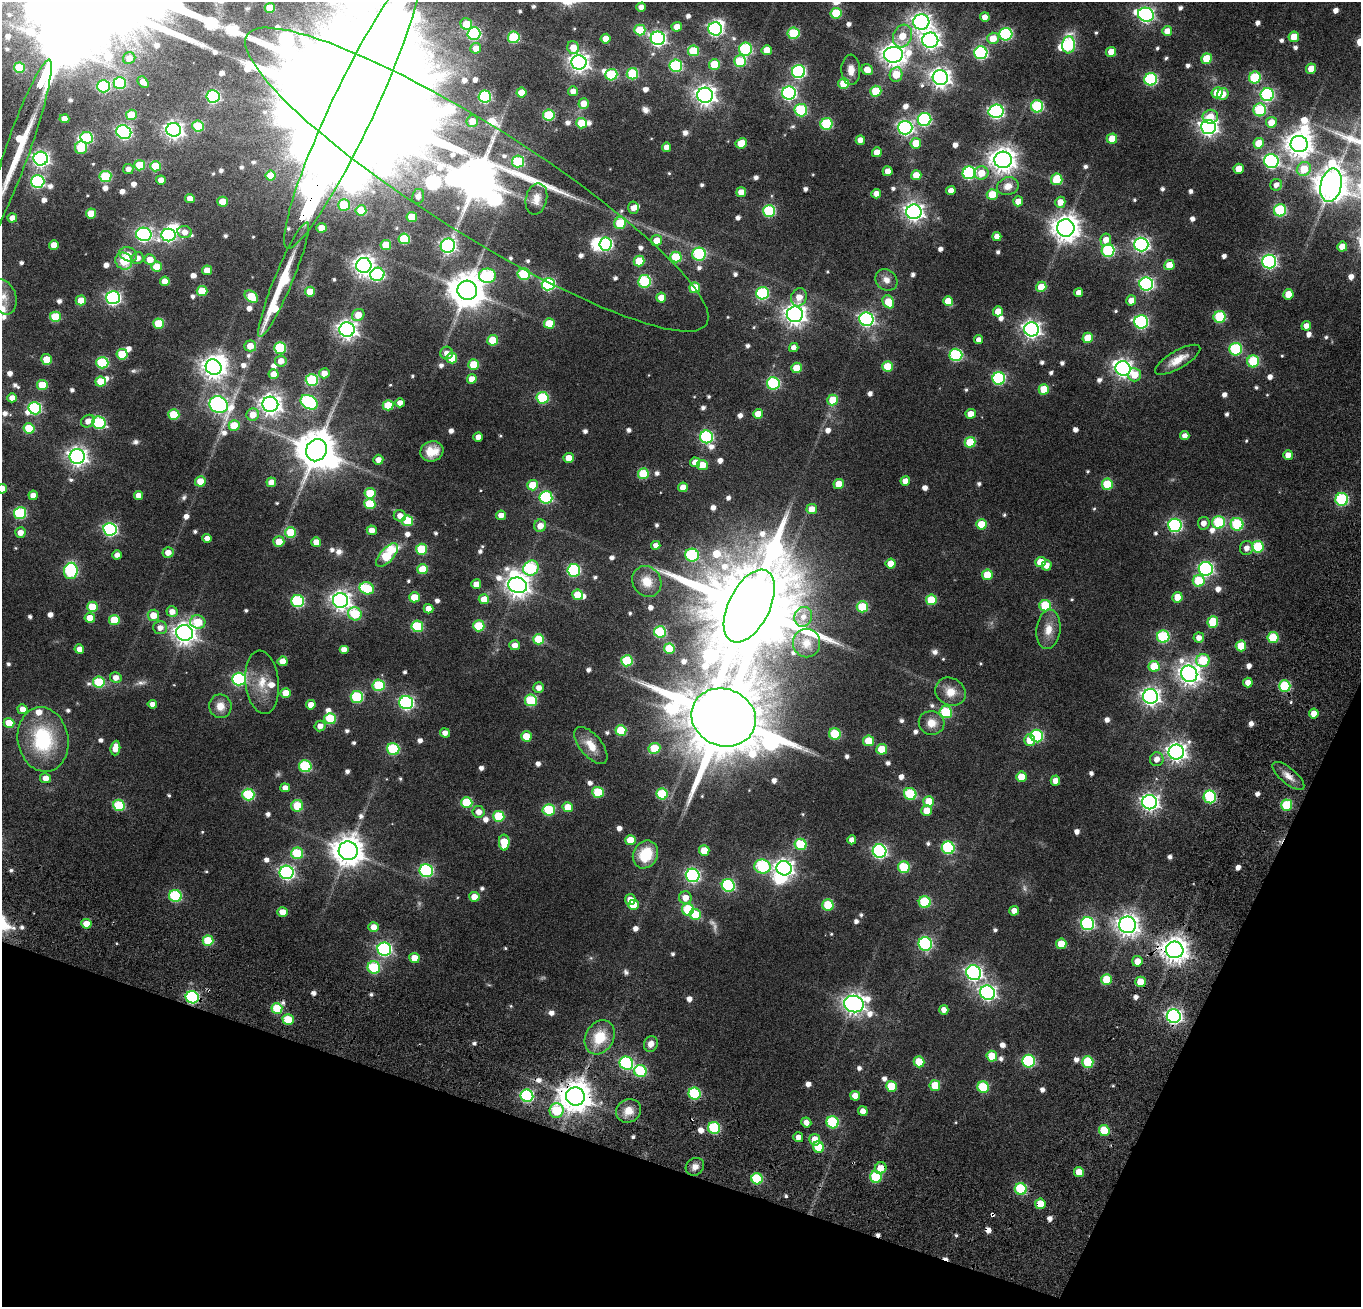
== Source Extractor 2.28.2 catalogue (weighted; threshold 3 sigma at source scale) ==
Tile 15 of 4 x 4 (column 3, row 4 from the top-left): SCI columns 2920-4278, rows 479-1783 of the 5910 x 5939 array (HDU 1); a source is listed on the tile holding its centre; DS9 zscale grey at full resolution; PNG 1363 x 1309 px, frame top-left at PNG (2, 2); each listed source drawn as its Kron ellipse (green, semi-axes under 4 px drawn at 4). Shown black and unused: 17% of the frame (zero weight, under 3 of 6 exposures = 11% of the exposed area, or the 3 px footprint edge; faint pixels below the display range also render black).
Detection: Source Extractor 2.28.2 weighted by HDU 2 'WHT'; one run over the whole footprint, this tile lists its part. Background 0.0849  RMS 0.012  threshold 0.0492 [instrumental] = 3 sigma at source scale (4.09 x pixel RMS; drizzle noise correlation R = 1.36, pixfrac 0.8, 0.05/0.05 arcsec/px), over >= 5 px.
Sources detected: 781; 6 too faint to see at this stretch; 12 inside a brighter object's white glare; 6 cosmic-ray / hot-pixel residue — neither listed nor drawn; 5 inside a brighter listed object's ellipse — not listed separately; of the other 752, all 500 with FLUX_AUTO >= 6.46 (the completeness limit of this list) listed and drawn (252 fainter detections not listed), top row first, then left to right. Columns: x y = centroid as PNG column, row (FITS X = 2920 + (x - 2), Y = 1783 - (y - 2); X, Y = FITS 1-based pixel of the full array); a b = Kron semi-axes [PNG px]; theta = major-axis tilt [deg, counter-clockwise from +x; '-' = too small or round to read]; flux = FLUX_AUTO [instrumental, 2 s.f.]
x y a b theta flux
641 7 4 4 - 7.5
270 8 5 5 - 18
836 13 5 5 - 49
1146 15 8 7 - 320
985 17 5 4 - 8.8
921 22 8 7 - 520
466 24 6 5 - 19
677 27 5 5 - 10
715 29 7 6 - 260
640 30 5 5 - 40
1167 31 5 5 - 11
794 33 6 5 - 68
474 34 6 6 - 160
1006 34 6 6 - 150
902 36 12 9 65 19
514 37 6 6 - 75
1294 37 5 5 - 20
658 38 7 7 - 320
993 38 6 5 - 19
606 39 5 5 - 9.9
930 40 8 7 - 540
1069 45 8 6 85 120
476 48 5 5 - 9.1
573 48 7 5 -65 15
745 49 6 6 - 120
767 50 5 5 - 17
693 51 5 5 - 43
1111 52 5 5 - 16
981 53 6 6 - 160
893 55 9 8 - 950
129 58 6 5 - 8.5
1207 59 5 5 - 33
740 61 6 6 - 59
579 62 7 7 - 580
714 64 5 5 - 37
676 66 6 6 - 120
19 68 5 5 - 41
1311 69 5 5 - 18
851 70 15 9 -88 9.5
867 70 6 5 - 12
799 71 6 6 - 190
632 74 6 5 - 66
896 74 7 6 - 26
611 75 6 5 - 70
940 78 8 7 - 640
1255 78 6 6 - 74
1151 79 6 6 - 130
143 82 6 4 -49 8
120 83 6 6 - 90
844 83 5 5 - 36
103 86 6 6 - 98
573 91 5 5 - 7.7
876 91 5 5 - 43
521 93 5 5 - 20
789 93 7 6 - 240
1217 93 5 5 - 27
1223 94 6 5 - 10
705 95 8 7 - 670
1267 95 6 6 - 160
213 96 6 6 - 160
485 96 6 6 - 120
584 103 5 5 - 12
1037 106 6 6 - 100
352 109 154 22 65 210000
801 110 6 6 - 91
1260 110 6 6 - 86
996 111 7 6 - 250
131 115 5 5 - 27
549 115 6 5 - 64
1210 117 8 7 - 16
64 119 5 4 - 9.4
924 119 7 6 - 160
472 121 6 5 - 15
1271 122 5 5 - 17
581 123 5 5 - 30
826 124 6 6 - 89
198 126 6 5 - 46
1208 127 7 7 - 510
905 128 7 7 - 320
174 130 7 7 - 470
124 132 8 6 -31 240
87 138 6 5 - 74
1112 139 5 5 - 22
860 140 5 4 - 8.6
741 143 6 5 - 25
916 143 5 5 - 22
1259 143 5 5 - 20
1299 144 8 8 - 1300
666 147 5 4 - 7.2
81 148 6 6 - 53
18 149 95 12 71 79
877 152 5 5 - 12
41 159 7 7 - 390
1003 160 8 8 - 1100
518 161 6 6 - 82
1271 161 7 7 - 220
140 165 5 5 - 39
155 166 5 5 - 30
128 169 5 5 - 6.5
1239 169 5 5 - 16
1304 169 7 6 - 28
888 171 5 5 - 11
969 173 6 6 - 160
981 173 7 6 - 17
916 175 5 5 - 19
105 176 6 5 - 69
271 176 5 5 - 20
1057 179 6 5 - 41
161 180 5 4 - 7.8
477 180 271 54 -32 7300
38 181 6 6 - 160
1276 185 6 5 - 6.7
1331 185 17 10 77 2100
1008 186 11 8 14 9.7
951 190 5 4 - 8.7
741 192 5 5 - 13
876 194 5 4 - 7.5
992 194 5 5 - 22
418 196 7 6 - 6.8
190 198 5 4 - 10
536 199 16 10 77 9.5
1018 201 5 5 - 11
222 202 5 5 - 16
1060 202 5 5 - 12
344 205 6 5 - 45
633 208 6 5 - 6.9
361 210 5 5 - 28
1280 210 6 6 - 98
769 211 6 6 - 100
914 212 7 7 - 530
91 213 5 5 - 25
412 217 5 5 - 27
12 218 4 4 - 6.9
620 223 6 5 - 57
321 228 5 5 - 13
1066 228 9 8 - 1300
185 232 7 6 - 8
144 234 8 6 -10 280
168 235 7 6 - 200
997 237 4 4 - 7
404 239 5 5 - 56
656 240 5 5 - 14
1106 240 6 5 - 11
605 244 6 6 - 160
1141 244 7 7 - 320
54 245 5 4 - 12
386 245 5 5 - 26
448 246 7 7 - 300
1342 247 5 5 - 12
1108 251 6 6 - 110
128 254 9 7 -23 9.1
699 254 6 6 - 110
676 257 6 5 - 44
138 258 6 6 - 7
150 259 6 5 - 11
124 261 9 8 - 29
639 261 5 5 - 28
1269 262 7 7 - 270
364 265 7 7 - 650
1169 265 5 5 - 18
157 267 5 5 - 19
207 270 5 5 - 14
377 274 7 6 - 160
524 274 6 6 - 76
487 276 8 7 - 110
284 279 62 9 68 49
886 280 11 10 - 8.5
165 281 5 4 - 12
644 281 6 6 - 110
548 284 6 6 - 180
1146 284 7 6 - 230
1041 287 5 5 - 22
695 288 5 5 - 38
467 290 10 9 - 2500
202 291 5 5 - 33
310 292 5 5 - 19
762 293 6 6 - 120
1079 293 4 4 - 7.9
1288 294 5 5 - 18
4 297 18 12 -73 12
251 297 7 5 -40 34
799 297 9 7 71 11
113 298 7 6 - 270
661 298 5 5 - 14
81 300 5 5 - 18
1131 300 5 5 - 12
948 301 5 5 - 17
888 302 7 5 -59 27
998 311 5 5 - 13
795 314 8 8 - 770
358 315 6 5 - 14
55 317 5 5 - 46
1220 317 6 6 - 82
866 319 7 6 - 270
1141 322 7 6 - 190
549 323 5 5 - 29
159 324 5 5 - 39
1306 326 5 4 - 7.7
1031 329 7 7 - 450
347 330 7 7 - 570
1088 338 5 5 - 24
493 340 5 5 - 32
979 340 4 4 - 7.2
250 346 6 5 - 13
794 347 5 4 - 6.6
280 348 6 5 - 81
1236 349 6 6 - 110
447 353 6 6 - 7.7
122 354 5 5 - 43
956 355 6 6 - 110
452 358 5 5 - 29
46 359 5 5 - 20
1178 360 25 9 30 15
281 361 6 5 - 11
1253 361 6 6 - 71
102 363 6 5 - 83
474 365 5 5 - 35
887 366 5 5 - 34
214 367 8 7 - 920
796 368 5 5 - 24
1123 368 8 7 - 480
324 373 5 5 - 9.6
274 374 5 5 - 14
1134 375 7 6 - 17
999 378 6 6 - 130
472 379 5 4 - 14
312 380 6 6 - 84
101 382 5 5 - 27
773 383 6 6 - 120
42 385 5 5 - 35
1044 389 5 5 - 30
12 398 5 4 - 9
542 398 6 6 - 80
833 400 5 5 - 30
309 402 9 6 -31 170
400 403 4 4 - 7.8
270 404 8 7 - 770
219 405 9 8 - 390
388 405 5 5 - 32
35 408 6 6 - 130
174 414 5 5 - 40
758 414 5 5 - 16
971 414 5 5 - 13
253 415 6 6 - 14
88 421 7 6 - 7.8
99 423 7 6 - 110
234 426 5 5 - 32
29 428 5 5 - 40
1185 436 4 4 - 6.7
478 437 5 4 - 7.9
706 437 6 6 - 150
970 442 5 5 - 38
316 450 11 10 - 3400
432 451 12 10 17 16
1288 455 5 5 - 10
77 457 8 7 - 540
569 458 5 5 - 13
378 460 5 5 - 7.8
695 462 5 5 - 9.6
702 465 5 5 - 20
643 474 5 5 - 49
200 481 5 5 - 15
905 481 5 4 - 9.9
271 482 5 4 - 8.5
839 484 5 5 - 18
1107 484 5 5 - 44
533 485 5 5 - 30
683 487 5 4 - 11
2 489 5 5 - 16
370 493 5 5 - 32
33 495 4 4 - 8.4
139 495 4 4 - 9.2
546 497 6 6 - 140
1342 499 6 6 - 120
370 504 5 5 - 46
812 509 5 5 - 13
20 513 6 6 - 100
501 515 5 4 - 9.7
400 516 6 5 - 8.5
407 521 5 5 - 52
1218 522 6 6 - 82
1204 523 6 6 - 7.7
981 524 5 5 - 28
1237 524 6 6 - 91
1175 525 6 6 - 200
540 526 6 6 - 11
110 529 7 6 - 210
372 530 5 5 - 9.6
20 532 5 5 - 8.5
291 532 5 5 - 46
207 538 4 4 - 7.3
279 542 5 5 - 16
316 542 5 5 - 13
656 545 4 4 - 6.5
1258 547 6 6 - 72
1247 548 7 6 - 7.3
421 549 5 5 - 50
168 552 5 5 - 8.9
117 555 4 4 - 6.7
387 555 14 6 49 57
692 555 7 6 - 100
1040 562 5 5 - 21
891 564 5 5 - 19
1046 565 5 5 - 8.4
531 568 8 7 - 100
423 569 5 5 - 29
1206 569 7 7 - 250
574 570 6 6 - 130
71 571 8 7 - 120
987 575 5 5 - 31
647 581 16 14 -57 19
1199 581 6 6 - 55
476 584 5 5 - 11
518 585 9 7 -17 920
367 588 7 6 - 63
578 595 5 5 - 26
414 597 5 5 - 23
1177 597 5 5 - 19
484 599 5 5 - 16
341 600 8 7 - 600
931 600 5 5 - 40
298 601 6 6 - 130
749 606 39 20 63 31000
1045 606 6 5 - 54
93 607 5 5 - 37
862 607 5 5 - 56
428 609 5 4 - 10
172 612 5 5 - 8.4
355 614 7 6 - 65
153 615 5 5 - 16
803 617 10 8 72 9.4
90 618 5 5 - 12
114 620 5 5 - 35
198 622 7 6 - 33
1213 622 6 5 - 38
417 626 6 5 - 77
479 626 5 5 - 50
160 628 7 6 - 8.3
1048 629 20 12 83 15
660 632 6 5 - 76
185 633 8 7 - 840
1163 637 6 6 - 96
1199 638 5 5 - 7
1273 638 5 5 - 48
539 639 5 5 - 41
806 643 14 13 - 13
515 645 5 5 - 8.6
1241 646 5 5 - 26
79 649 5 4 - 9.7
669 649 5 5 - 41
344 650 5 4 - 8.1
1203 660 7 6 - 46
283 661 5 5 - 13
627 661 6 5 - 69
1154 666 5 5 - 32
1189 674 8 8 - 800
116 677 6 5 - 7.4
239 679 7 6 - 170
99 682 6 5 - 54
262 682 31 16 -83 24
1248 683 5 4 - 8
379 685 6 5 - 75
1285 686 6 5 - 75
539 688 5 5 - 8
950 692 16 13 -33 16
286 693 5 5 - 17
1150 696 7 7 - 480
357 697 6 6 - 98
531 700 6 6 - 76
406 703 7 6 - 230
152 704 5 4 - 6.7
311 705 5 4 - 12
220 706 12 11 - 12
22 709 5 5 - 8.8
946 712 6 6 - 76
1314 714 5 5 - 12
724 717 33 28 -22 22000
330 719 6 5 - 59
9 723 5 5 - 20
932 723 13 12 - 13
320 726 5 5 - 7.8
621 730 5 5 - 46
445 733 5 4 - 7.9
835 734 6 5 - 60
526 736 5 5 - 26
1037 736 6 6 - 100
43 739 32 25 -79 81
1030 740 6 5 - 20
869 741 5 5 - 31
591 745 22 11 -50 19
115 748 7 5 84 12
654 748 6 5 - 38
393 749 6 6 - 90
882 749 5 5 - 28
1176 752 8 7 - 580
1157 759 7 6 - 7.8
305 766 6 6 - 99
1288 776 20 8 -40 9
1021 777 5 5 - 20
45 778 5 5 - 9
1055 781 5 4 - 8.3
285 788 5 4 - 8.4
598 792 6 5 - 48
662 794 6 5 - 59
910 794 6 6 - 72
248 795 6 6 - 88
1210 797 6 6 - 120
929 802 5 5 - 26
1150 802 7 7 - 450
467 803 6 5 - 54
119 805 6 5 - 72
1287 805 6 5 - 58
297 806 6 6 - 34
568 807 5 5 - 20
549 810 6 6 - 70
927 811 5 5 - 17
479 812 6 6 - 8.8
499 816 5 5 - 55
630 840 5 5 - 21
852 840 4 4 - 6.8
504 842 8 5 -89 35
801 844 6 5 - 66
948 848 6 6 - 110
348 851 9 9 - 1800
704 851 5 5 - 18
879 851 7 6 - 260
297 853 6 5 - 54
645 854 14 12 59 36
762 866 8 7 - 110
904 867 6 6 - 66
784 868 7 7 - 520
426 871 6 6 - 160
287 872 7 6 - 280
693 875 7 6 - 230
728 885 6 6 - 140
175 896 6 6 - 98
474 897 5 5 - 13
685 898 6 6 - 11
630 900 5 5 - 9.4
925 902 6 6 - 77
633 905 5 5 - 25
828 905 5 5 - 52
688 909 6 6 - 55
1014 911 5 4 - 7.6
282 912 5 4 - 14
695 915 5 5 - 32
86 924 5 4 - 17
1087 924 6 6 - 170
1127 925 8 8 - 750
374 927 5 5 - 12
208 941 5 5 - 41
925 944 7 6 - 160
1061 944 5 5 - 19
384 949 7 6 - 220
1175 950 9 8 - 1200
414 958 5 5 - 15
1137 961 5 5 - 11
374 968 6 6 - 83
974 973 7 7 - 350
1106 980 5 5 - 30
1140 982 5 5 - 25
988 993 7 7 - 350
192 997 6 6 - 140
854 1004 10 8 -16 760
277 1008 5 5 - 42
944 1010 5 4 - 7
1174 1016 7 7 - 340
288 1019 5 5 - 28
600 1037 18 14 61 31
651 1044 8 7 - 7.3
992 1056 5 5 - 27
1029 1061 6 6 - 120
919 1062 5 5 - 28
1088 1062 6 5 - 54
626 1063 7 6 - 140
640 1071 6 6 - 87
891 1086 5 5 - 32
935 1086 5 5 - 27
983 1087 6 5 - 53
695 1094 6 6 - 95
527 1096 6 6 - 150
575 1096 9 9 - 1900
855 1096 5 5 - 11
557 1111 7 7 - 64
628 1111 13 11 30 14
863 1111 5 4 - 8.3
806 1122 5 5 - 7.5
833 1122 6 6 - 83
714 1128 6 6 - 94
1104 1130 5 5 - 31
798 1137 5 5 - 6.8
815 1140 6 5 - 16
819 1147 6 5 - 40
695 1167 9 8 - 6.6
881 1168 6 5 - 15
1079 1172 5 5 - 16
876 1177 6 5 - 63
757 1179 6 5 - 63
1021 1189 6 6 - 79
1040 1204 5 5 - 20
Overlapping masked pixels (flux is a lower limit): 12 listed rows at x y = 352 109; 477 180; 1288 776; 1175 950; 192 997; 1174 1016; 695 1094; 575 1096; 714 1128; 881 1168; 876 1177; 1040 1204
Isophote crosses this tile's border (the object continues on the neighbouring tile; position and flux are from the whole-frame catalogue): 5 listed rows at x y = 352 109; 18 149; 477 180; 4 297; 2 489